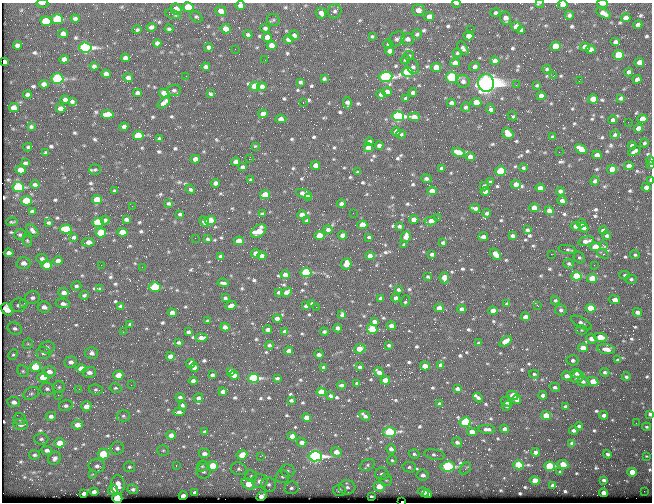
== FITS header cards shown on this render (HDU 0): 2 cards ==
NAXIS1  =                  650 / Width of table row in bytes
NAXIS2  =                  500 / Number of rows in table

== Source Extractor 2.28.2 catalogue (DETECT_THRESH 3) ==
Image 650 x 500 px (HDU 0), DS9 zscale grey, 1 PNG px = 1 image px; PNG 654 x 504 px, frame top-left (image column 1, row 500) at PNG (2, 3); each listed source drawn as its Kron ellipse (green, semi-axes under 4 px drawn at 4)
Background 359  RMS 1.4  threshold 4.3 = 3 sigma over >= 5 px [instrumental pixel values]
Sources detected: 776; of the 776, the 500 brightest by FLUX_AUTO listed and drawn (276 fainter detections omitted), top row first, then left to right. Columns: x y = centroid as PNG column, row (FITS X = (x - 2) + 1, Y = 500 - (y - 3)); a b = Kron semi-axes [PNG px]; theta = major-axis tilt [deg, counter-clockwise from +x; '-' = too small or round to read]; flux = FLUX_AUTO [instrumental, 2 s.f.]
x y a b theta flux
456 3 4 2 - 160
42 4 6 2 -7 230
540 4 4 3 - 430
602 4 5 2 - 700
240 5 5 4 - 630
563 5 5 4 - 770
188 7 5 5 - 2700
176 9 6 5 - 1000
418 10 6 5 - 750
221 11 5 5 - 700
335 11 7 7 - 280
321 13 5 5 - 510
495 13 5 4 - 220
603 13 8 4 -29 610
173 14 8 3 -16 610
569 15 4 4 - 310
196 17 7 5 -43 170
429 17 5 4 - 940
75 18 4 3 - 250
506 18 7 5 -79 560
626 18 5 4 - 660
57 19 6 5 - 4900
273 20 6 5 - 170
46 21 5 5 - 3600
638 25 4 4 - 350
151 27 5 4 - 320
516 27 5 4 - 890
265 28 4 4 - 250
169 29 4 3 - 180
226 29 5 4 - 880
471 29 2 2 - 140
137 30 4 3 - 170
521 30 4 4 - 230
63 34 5 4 - 520
417 34 5 4 - 190
248 35 5 4 - 200
294 35 5 4 - 350
372 36 4 3 - 140
469 36 5 4 - 870
267 37 5 4 - 810
289 39 5 4 - 850
397 39 8 6 39 270
407 39 6 5 - 390
615 42 5 4 - 360
157 43 4 4 - 310
388 44 4 4 - 150
17 45 5 4 - 360
271 45 5 4 - 770
556 46 5 4 - 3000
85 47 6 5 - 28000
209 47 4 4 - 300
585 47 5 4 - 520
463 48 7 4 -57 260
235 49 2 2 - 150
591 49 5 4 - 440
390 51 4 4 - 550
457 53 4 4 - 180
618 55 5 5 - 4800
409 56 5 4 - 170
125 58 4 4 - 380
64 59 5 4 - 560
265 60 2 2 - 200
405 60 5 4 - 180
495 61 5 4 - 680
5 62 4 3 - 210
639 62 5 4 - 860
455 63 5 4 - 680
94 66 4 4 - 300
413 66 8 6 -65 270
475 66 5 4 - 300
206 67 4 4 - 340
436 67 5 4 - 1200
547 69 4 4 - 160
407 72 5 5 - 9500
629 72 4 4 - 390
106 74 5 4 - 490
186 76 2 2 - 230
553 76 3 2 - 140
386 77 7 5 3 23000
451 77 5 5 - 13000
128 78 5 4 - 400
57 79 6 5 - 14000
324 79 4 3 - 170
637 79 4 4 - 360
463 81 6 6 - 360
579 81 2 2 - 140
300 82 4 4 - 190
486 83 9 8 - 130000
44 84 5 4 - 500
516 85 2 2 - 280
537 85 3 3 - 150
262 86 5 4 - 410
255 87 5 4 - 2100
174 90 7 5 8 220
387 92 5 4 - 520
413 92 4 3 - 250
137 93 4 4 - 310
164 93 5 4 - 670
210 94 4 3 - 160
381 94 5 4 - 410
27 95 4 3 - 280
541 96 4 4 - 560
406 98 3 3 - 160
621 98 4 3 - 250
593 99 5 4 - 1500
65 100 5 4 - 390
72 101 4 3 - 210
303 102 3 2 - 530
476 102 5 4 - 1500
164 103 7 4 40 600
347 103 6 4 -83 340
451 103 4 4 - 400
465 107 5 4 - 240
14 108 5 4 - 960
61 108 5 4 - 610
491 109 5 4 - 350
108 114 6 4 -2 1900
263 114 4 4 - 360
398 116 6 5 - 21000
512 116 5 3 - 150
414 117 5 4 - 750
281 119 5 4 - 650
642 119 5 4 - 1500
613 120 4 4 - 280
628 122 2 2 - 310
31 127 4 3 - 190
124 127 4 4 - 340
638 128 4 4 - 650
396 132 5 4 - 450
401 134 5 3 - 150
508 134 6 5 - 1300
615 135 5 4 - 180
138 136 5 4 - 3700
552 137 3 3 - 170
159 139 4 3 - 210
369 142 4 4 - 330
644 143 4 4 - 170
379 145 4 4 - 320
255 146 3 3 - 140
632 146 4 3 - 280
28 147 4 3 - 140
368 148 5 4 - 1000
581 149 6 4 -31 1500
634 151 6 3 32 310
46 152 4 3 - 160
458 152 6 4 -20 1200
559 152 2 2 - 340
597 155 5 4 - 660
470 157 4 4 - 580
195 159 4 4 - 720
249 159 3 2 - 1200
650 160 4 3 - 290
235 162 4 4 - 440
25 163 4 3 - 230
315 165 4 4 - 660
651 165 3 2 - 160
629 166 5 4 - 690
242 167 4 3 - 210
441 168 3 3 - 210
523 168 3 3 - 140
612 169 5 4 - 2100
21 170 5 4 - 1300
95 170 5 5 - 150
501 171 5 4 - 3600
358 172 3 3 - 150
426 179 5 3 - 270
251 180 3 3 - 140
650 180 4 2 - 840
595 181 4 4 - 370
490 182 3 3 - 170
216 183 4 4 - 420
516 184 5 4 - 810
35 185 4 3 - 240
484 186 4 4 - 310
18 187 6 5 - 9400
646 187 4 4 - 580
540 188 4 4 - 630
190 189 5 3 - 220
114 191 3 3 - 150
432 191 5 4 - 730
560 191 4 4 - 260
485 192 4 4 - 300
304 194 8 4 -18 570
265 195 5 4 - 1700
309 197 4 3 - 270
97 200 5 4 - 2700
26 201 5 4 - 5100
562 201 5 4 - 390
169 203 4 3 - 190
341 204 4 3 - 360
132 206 2 2 - 180
475 208 5 3 - 310
534 208 5 4 - 1100
549 211 4 4 - 610
32 212 4 3 - 240
353 213 2 2 - 180
487 213 4 4 - 210
180 214 4 3 - 210
262 214 4 4 - 200
302 215 5 4 - 1000
438 218 3 2 - 160
126 219 4 3 - 310
414 219 4 4 - 790
105 220 4 4 - 200
210 221 5 4 - 2600
307 221 4 3 - 240
431 221 6 4 14 650
12 222 6 2 4 150
98 222 5 4 - 6900
204 222 6 3 -58 500
49 223 3 3 - 170
581 223 4 3 - 260
362 225 5 4 - 1900
399 226 4 3 - 240
576 226 5 4 - 640
583 228 5 4 - 460
66 229 6 4 -6 3700
32 230 8 4 -48 260
328 230 4 4 - 360
527 230 4 3 - 220
603 230 4 3 - 270
259 231 8 5 33 2000
122 232 5 4 - 1800
101 233 5 4 - 4700
20 235 6 5 - 230
343 235 4 4 - 790
319 236 5 4 - 2200
512 236 4 3 - 240
607 236 4 4 - 210
74 237 4 3 - 270
369 237 3 3 - 150
406 237 5 4 - 1200
483 237 5 3 - 350
195 238 2 2 - 250
208 239 4 3 - 200
27 241 6 4 -69 150
239 241 5 4 - 1500
586 241 8 4 12 470
88 242 6 4 6 670
443 243 4 3 - 190
404 245 4 3 - 200
603 245 3 3 - 510
595 247 5 4 - 2400
567 249 9 2 -10 170
9 253 5 4 - 500
256 253 5 4 - 800
432 254 4 3 - 300
496 254 6 4 -50 880
551 254 2 2 - 1000
603 254 6 4 -37 140
635 255 5 4 - 180
221 256 4 3 - 240
262 256 4 4 - 440
370 256 5 4 - 640
579 258 6 5 - 170
42 259 5 4 - 270
58 261 5 4 - 670
23 263 7 6 - 620
346 264 6 5 - 820
569 264 5 5 - 190
47 265 5 4 - 2800
101 265 2 2 - 290
594 265 2 2 - 140
142 267 2 2 - 190
306 272 5 4 - 8800
285 275 4 4 - 680
625 275 5 4 - 160
576 276 5 4 - 4500
428 277 4 3 - 140
444 278 5 4 - 1400
592 278 5 4 - 2400
631 279 5 4 - 190
223 283 6 3 -8 230
76 286 5 4 - 220
155 287 6 4 1 5300
100 289 4 3 - 150
398 290 4 3 - 190
279 292 3 3 - 180
287 292 6 4 23 420
64 293 5 5 - 500
84 295 5 4 - 150
32 298 7 6 - 360
225 298 4 3 - 200
381 298 4 3 - 270
396 298 4 4 - 560
614 299 6 4 -10 740
555 300 4 4 - 140
405 301 6 3 70 150
24 303 3 3 - 170
312 303 4 3 - 210
63 304 7 4 -7 330
507 304 4 4 - 390
19 305 8 7 - 460
121 306 4 3 - 240
231 306 5 4 - 510
306 306 4 3 - 230
538 306 3 2 - 460
44 307 6 5 - 550
316 307 2 2 - 710
439 308 4 4 - 890
590 308 5 4 - 3300
7 309 6 5 - 930
461 309 4 4 - 450
561 310 6 5 - 300
493 311 4 4 - 1200
637 312 4 4 - 460
172 313 4 4 - 810
342 315 4 4 - 230
525 317 4 4 - 660
277 319 4 4 - 520
208 321 3 3 - 140
374 321 4 3 - 370
581 323 11 5 -28 320
130 324 4 3 - 140
391 326 4 3 - 450
225 327 4 4 - 450
15 328 7 6 - 280
338 328 4 4 - 370
372 329 5 4 - 3900
268 330 4 3 - 430
582 330 6 5 - 150
285 331 4 4 - 430
123 332 2 2 - 390
188 332 4 3 - 190
324 332 4 3 - 180
600 337 6 4 -12 1800
201 338 6 3 5 440
591 339 5 4 - 670
505 341 7 4 36 900
179 342 3 3 - 180
478 343 3 3 - 150
28 344 5 5 - 150
269 345 4 3 - 220
389 345 3 3 - 160
47 347 7 6 - 280
583 348 5 4 - 1600
360 349 6 4 23 1500
606 349 9 5 -10 750
289 351 4 4 - 470
43 353 7 6 - 280
92 353 6 6 - 360
319 354 4 3 - 570
13 355 5 4 - 140
170 356 4 4 - 720
572 360 6 5 - 310
618 360 3 3 - 160
70 362 6 5 - 430
191 363 4 4 - 490
441 365 4 3 - 320
425 366 5 4 - 1100
35 367 5 5 - 3400
324 367 3 3 - 190
360 367 4 3 - 260
194 368 4 4 - 390
81 369 5 4 - 1600
23 371 6 5 - 180
231 371 4 3 - 370
49 372 6 6 - 650
89 372 7 5 1 470
379 372 5 4 - 520
605 372 4 4 - 260
576 373 5 4 - 290
534 374 5 3 - 170
118 375 5 4 - 1400
212 375 4 3 - 210
234 375 5 4 - 900
567 376 5 4 - 590
43 377 6 4 -2 2000
578 377 6 6 - 440
626 377 4 3 - 200
253 378 5 4 - 12000
277 378 4 3 - 150
385 380 5 4 - 1500
193 381 4 4 - 350
583 381 6 5 - 280
593 381 5 4 - 1200
357 383 4 3 - 260
131 385 2 2 - 170
342 385 4 3 - 260
59 387 6 5 - 190
555 387 5 4 - 260
115 388 6 4 -10 160
47 389 7 6 - 300
79 389 3 2 - 140
457 389 4 3 - 310
96 390 7 5 -8 180
223 392 4 3 - 430
321 392 5 4 - 3000
31 393 8 6 28 250
58 395 2 2 - 410
513 395 5 4 - 2300
543 395 4 4 - 360
331 396 4 3 - 220
180 397 4 3 - 230
198 398 5 4 - 320
478 398 5 3 - 260
516 399 4 4 - 610
291 400 4 3 - 210
14 402 6 5 - 480
506 402 5 4 - 330
439 404 3 3 - 170
182 405 4 4 - 250
66 406 7 5 13 280
86 406 5 5 - 830
507 406 5 4 - 240
565 406 4 3 - 180
179 412 6 4 4 350
650 414 4 3 - 310
546 415 5 4 - 2000
604 415 4 4 - 440
51 416 5 4 - 300
123 416 6 5 - 210
365 416 6 3 -41 330
306 418 5 4 - 1200
20 419 6 6 - 170
465 422 5 5 - 6300
636 423 2 2 - 160
21 424 7 5 0 540
77 425 5 5 - 710
579 426 4 3 - 290
646 427 4 3 - 140
487 429 8 4 -6 460
505 429 4 4 - 520
573 430 4 3 - 260
205 432 4 3 - 250
389 432 6 4 0 8900
472 432 5 4 - 1400
171 435 5 4 - 880
292 436 4 4 - 820
41 439 7 5 -3 250
302 442 5 4 - 640
457 442 5 4 - 290
60 443 5 4 - 1400
572 443 4 4 - 350
117 448 7 6 - 280
391 449 5 4 - 390
47 450 5 4 - 360
163 450 6 5 - 160
336 452 5 5 - 840
536 452 4 4 - 520
204 453 5 4 - 380
103 454 5 5 - 4400
414 454 5 4 - 180
607 454 4 3 - 230
34 455 5 4 - 230
242 455 5 4 - 1400
434 455 10 5 -9 230
260 456 2 2 - 640
315 456 6 5 - 31000
647 456 3 2 - 180
54 458 7 6 - 360
392 460 5 4 - 160
563 464 5 4 - 1800
367 465 8 5 28 240
518 465 5 4 - 5600
97 466 8 6 -9 370
176 466 3 2 - 220
202 466 6 5 - 170
212 466 5 4 - 3500
448 466 7 5 7 13000
550 466 5 4 - 8000
129 467 5 5 - 190
409 467 7 5 -12 200
239 469 8 6 -17 240
465 469 7 5 53 180
203 471 7 7 - 350
287 471 7 6 - 280
560 472 4 3 - 150
632 472 5 4 - 1900
93 474 3 2 - 330
382 474 7 6 - 350
423 475 6 5 - 440
251 476 6 6 - 200
282 477 7 6 - 270
386 480 6 6 - 190
604 480 3 3 - 190
260 481 8 7 - 620
535 481 5 4 - 2000
248 484 7 5 -30 1800
269 484 7 7 - 380
118 485 9 7 -86 990
552 485 4 3 - 300
379 486 6 5 - 1400
347 487 8 7 - 400
291 488 7 6 - 310
133 489 5 5 - 240
113 490 5 5 - 670
339 490 6 5 - 300
644 491 2 2 - 420
94 492 4 4 - 430
423 492 6 4 -23 930
84 493 4 4 - 370
195 493 4 3 - 340
604 493 5 3 - 720
427 494 4 3 - 400
183 496 4 4 - 1000
261 496 5 4 - 900
371 496 3 3 - 140
117 498 5 4 - 11000
402 502 2 2 - 220
At the frame edge (FLAGS 8, measured only in part): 11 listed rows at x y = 456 3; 42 4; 540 4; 602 4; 240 5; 563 5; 650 160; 651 165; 650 180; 650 414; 402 502
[276 fainter detections neither listed nor drawn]